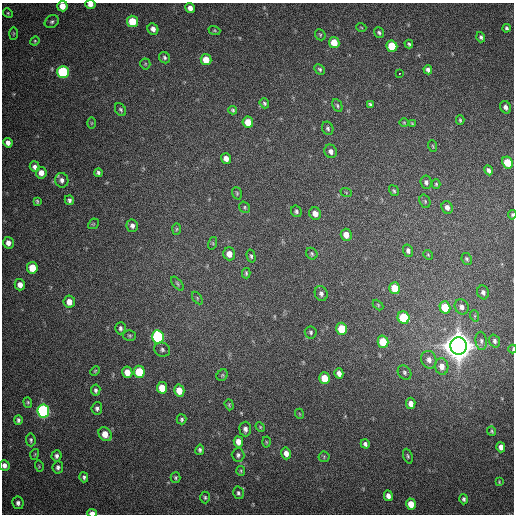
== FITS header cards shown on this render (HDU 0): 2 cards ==
NAXIS1  =                  512
NAXIS2  =                  512

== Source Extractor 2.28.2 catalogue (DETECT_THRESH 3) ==
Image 512 x 512 px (HDU 0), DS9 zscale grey, 1 PNG px = 1 image px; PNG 516 x 516 px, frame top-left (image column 1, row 512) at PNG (2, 3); each listed source drawn as its Kron ellipse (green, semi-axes under 4 px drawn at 4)
Background 427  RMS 12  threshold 34.7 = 3 sigma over >= 5 px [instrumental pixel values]
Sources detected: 147; all 147 listed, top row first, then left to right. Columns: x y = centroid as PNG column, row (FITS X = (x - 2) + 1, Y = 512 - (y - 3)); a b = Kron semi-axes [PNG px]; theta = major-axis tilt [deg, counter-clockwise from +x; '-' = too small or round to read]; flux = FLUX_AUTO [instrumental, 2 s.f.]
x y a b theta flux
90 4 5 4 - 4.4e+03
62 6 5 5 - 9.2e+03
190 8 5 4 - 4.3e+03
8 13 5 4 - 9.9e+02
132 21 6 5 - 2.1e+04
52 22 7 6 - 1.9e+03
361 27 5 3 - 6.5e+02
507 28 4 3 - 1.4e+03
153 29 6 5 - 3.8e+03
214 30 6 4 -17 1.1e+03
13 33 6 3 89 9.4e+02
379 33 5 5 - 1.6e+03
320 35 6 5 - 1.1e+03
481 37 5 4 - 1.5e+03
35 41 5 4 - 8.8e+02
334 43 6 5 - 1.5e+04
409 44 4 3 - 1.3e+03
392 46 6 5 - 2.6e+04
164 58 6 5 - 1.6e+03
206 60 5 5 - 1.2e+04
145 64 5 5 - 1.0e+03
320 69 6 4 -45 1.3e+03
428 70 5 4 - 2.2e+03
63 72 6 6 - 7.5e+04
399 73 2 2 - 1.3e+03
264 103 5 4 - 1.3e+03
337 105 7 4 -63 1.3e+03
370 105 4 3 - 1.4e+03
506 107 6 5 - 3.4e+03
121 110 7 5 -57 1.5e+03
233 110 4 3 - 1.1e+03
460 120 4 3 - 1.0e+03
248 122 5 5 - 1.2e+04
404 122 5 3 - 6.5e+02
91 123 6 4 90 9.2e+02
412 124 4 3 - 8.0e+02
328 128 7 5 -63 1.6e+03
8 143 5 4 - 3.4e+03
433 146 6 3 -71 7.1e+02
331 151 7 6 - 3.1e+03
226 158 5 5 - 4.7e+03
507 163 6 5 - 2.1e+04
35 167 5 5 - 2.9e+03
489 170 5 3 - 2.4e+03
41 173 6 5 - 5.9e+03
98 173 4 4 - 1.8e+03
62 180 7 6 - 3.2e+03
426 182 7 5 -83 2.2e+03
436 184 5 4 - 1.0e+03
394 191 6 4 -56 1.2e+03
346 192 6 3 -20 7.4e+02
237 193 6 4 -71 1.1e+03
69 200 5 4 - 1.7e+03
37 201 4 3 - 9.9e+02
425 201 7 5 -70 1.4e+03
245 207 6 5 - 1.2e+03
447 207 6 5 - 3.6e+03
296 211 6 5 - 1.5e+03
315 214 6 5 - 5.9e+03
512 215 4 3 - 1.0e+03
93 224 6 4 43 9.8e+02
132 226 6 5 - 2.8e+03
177 229 6 4 88 1.0e+03
346 235 6 5 - 7.6e+03
8 243 6 5 - 4.5e+03
213 243 6 4 74 1.0e+03
408 251 6 5 - 2.4e+03
229 254 6 6 - 6.6e+03
312 254 6 5 - 1.4e+03
428 255 5 4 - 9.3e+02
251 256 6 4 -75 1.3e+03
467 259 6 5 - 1.3e+03
32 268 6 5 - 1.8e+04
246 273 5 3 - 1.1e+03
177 284 8 4 -50 1.2e+03
20 285 6 5 - 5.0e+03
395 288 6 5 - 2.2e+04
483 292 7 5 -71 2.5e+03
321 293 7 6 - 2.5e+03
197 298 7 4 -55 1.1e+03
69 302 6 5 - 7.3e+03
378 305 6 4 -47 9.0e+02
445 307 6 5 - 2.1e+04
462 307 8 6 -60 3.3e+03
475 316 6 3 -71 8.5e+02
404 318 6 6 - 3.4e+04
120 328 6 5 - 1.8e+03
342 329 6 5 - 2.7e+04
311 332 6 6 - 1.5e+03
129 336 6 5 - 1.2e+03
158 337 7 6 - 1.2e+05
481 341 9 5 -83 2.5e+03
495 341 7 5 -71 1.8e+03
383 342 6 5 - 2.4e+04
458 346 9 8 - 1.9e+06
513 349 4 2 - 8.4e+02
162 350 8 7 - 2.2e+03
429 360 9 7 -68 4.5e+03
442 366 8 6 -79 6.8e+03
95 371 5 4 - 8.7e+02
127 372 6 5 - 8.9e+03
139 372 6 5 - 3.2e+04
404 372 8 6 -50 1.8e+03
339 373 5 4 - 4.0e+03
222 375 6 5 - 1.0e+03
325 378 6 5 - 1.7e+04
162 388 6 5 - 1.6e+04
96 390 5 4 - 1.8e+03
179 390 6 5 - 1.1e+04
28 402 5 4 - 9.5e+02
411 403 6 4 -84 5.4e+03
229 405 6 4 -71 1.0e+03
97 408 6 5 - 2.1e+03
43 411 6 6 - 2.0e+05
300 414 5 3 - 6.0e+02
182 419 5 5 - 1.4e+03
18 420 4 3 - 1.6e+03
260 427 5 4 - 9.0e+02
245 429 7 6 - 3.0e+03
492 431 4 4 - 9.9e+02
105 434 7 6 - 1.0e+04
31 440 6 5 - 1.4e+03
238 442 5 4 - 6.2e+03
266 442 5 3 - 8.2e+02
365 444 5 4 - 2.0e+03
501 447 5 4 - 4.2e+03
200 450 5 4 - 1.6e+03
286 453 6 5 - 5.0e+03
35 454 5 3 - 7.0e+02
238 455 6 6 - 2.0e+03
56 456 5 5 - 2.1e+03
408 456 8 4 -70 1.3e+03
324 457 5 5 - 9.0e+02
4 465 5 5 - 3.2e+03
39 466 5 3 - 6.9e+02
58 467 6 5 - 2.1e+03
241 471 5 4 - 9.5e+02
84 477 5 4 - 1.6e+03
175 478 5 5 - 1.2e+03
499 482 4 3 - 6.6e+02
238 493 6 5 - 1.6e+03
388 496 5 4 - 4.0e+03
205 497 6 4 -88 1.4e+03
464 499 5 4 - 1.5e+03
18 503 6 5 - 2.6e+03
411 504 5 5 - 1.1e+04
92 513 5 3 - 8.6e+03
At the frame edge (FLAGS 8, measured only in part): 6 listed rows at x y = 90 4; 62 6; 512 215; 513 349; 4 465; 92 513